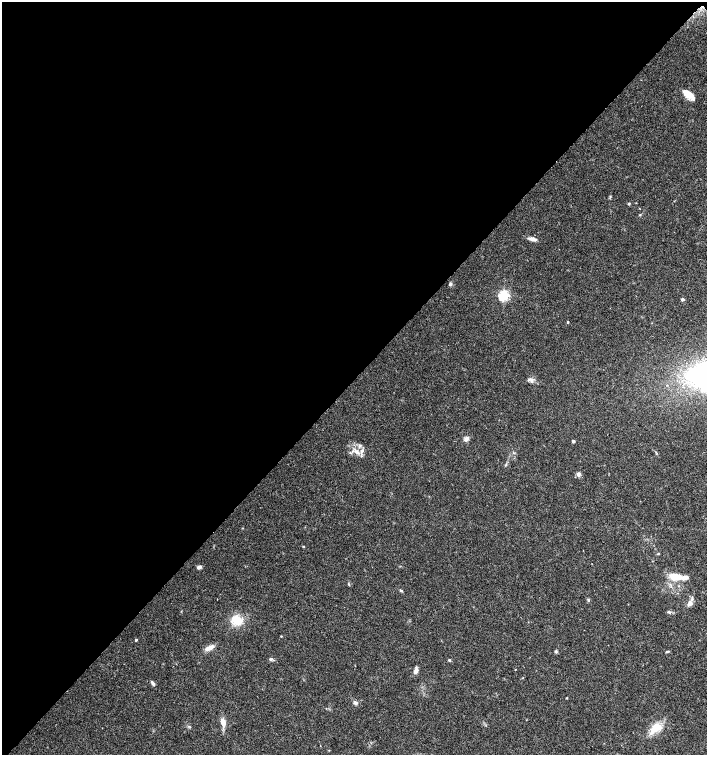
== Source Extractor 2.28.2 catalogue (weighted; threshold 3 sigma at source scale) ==
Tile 2 of 4 x 4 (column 2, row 1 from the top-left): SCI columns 1568-2976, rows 4519-6023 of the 6020 x 6026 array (HDU 1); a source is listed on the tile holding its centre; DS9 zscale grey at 2 x 2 block average (1 PNG px = mean of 2 x 2 image px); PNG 709 x 757 px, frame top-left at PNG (2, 2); no overlay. Shown black and unused: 50% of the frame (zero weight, under 3 of 4 exposures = <1% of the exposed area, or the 3 px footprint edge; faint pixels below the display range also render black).
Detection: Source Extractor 2.28.2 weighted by HDU 2 'WHT'; one run over the whole footprint, this tile lists its part. Background 0.0333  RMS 0.0033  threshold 0.0149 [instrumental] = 3 sigma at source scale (4.5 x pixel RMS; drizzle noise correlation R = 1.50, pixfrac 1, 0.0396/0.0396 arcsec/px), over >= 5 px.
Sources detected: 45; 2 inside a brighter object's white glare — not listed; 5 inside a brighter listed object's ellipse — not listed separately; the other 38 listed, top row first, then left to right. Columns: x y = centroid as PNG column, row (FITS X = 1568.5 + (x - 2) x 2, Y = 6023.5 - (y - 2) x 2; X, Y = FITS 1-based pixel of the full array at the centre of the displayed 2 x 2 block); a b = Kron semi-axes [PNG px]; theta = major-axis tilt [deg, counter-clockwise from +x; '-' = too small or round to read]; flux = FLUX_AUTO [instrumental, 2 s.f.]
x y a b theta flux
688 94 14 7 -38 8.7
629 203 3 3 - 0.83
640 215 3 3 - 0.63
533 239 9 4 -12 3.5
450 284 5 4 - 1.3
504 295 4 4 - 83
683 299 3 3 - 2
568 322 2 2 - 0.9
705 374 35 27 26 130
530 379 8 4 32 1.9
466 439 5 5 - 2.7
573 441 2 2 - 2.3
360 445 4 3 - 1.4
357 452 7 5 -36 4.1
578 474 5 5 - 2.3
304 547 3 2 - 0.46
658 554 3 2 - 0.47
199 567 5 3 - 2.7
675 577 12 5 -8 13
348 584 4 2 - 0.73
401 590 5 2 - 0.88
588 600 4 3 - 0.96
690 603 6 6 - 3.2
669 612 6 3 0 1.3
236 620 11 9 -24 15
281 636 3 2 - 0.45
136 640 3 2 - 0.94
209 648 10 5 26 6
556 651 4 4 - 1.1
667 651 4 3 - 1
271 659 5 3 - 1.2
449 660 3 3 - 0.87
515 669 2 2 - 1.2
416 670 8 5 78 3
153 684 5 4 - 1.5
355 703 6 5 - 2
223 722 9 5 -80 5.6
655 728 15 8 35 13
Isophote crosses this tile's border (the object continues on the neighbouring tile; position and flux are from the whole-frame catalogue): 1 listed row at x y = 705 374